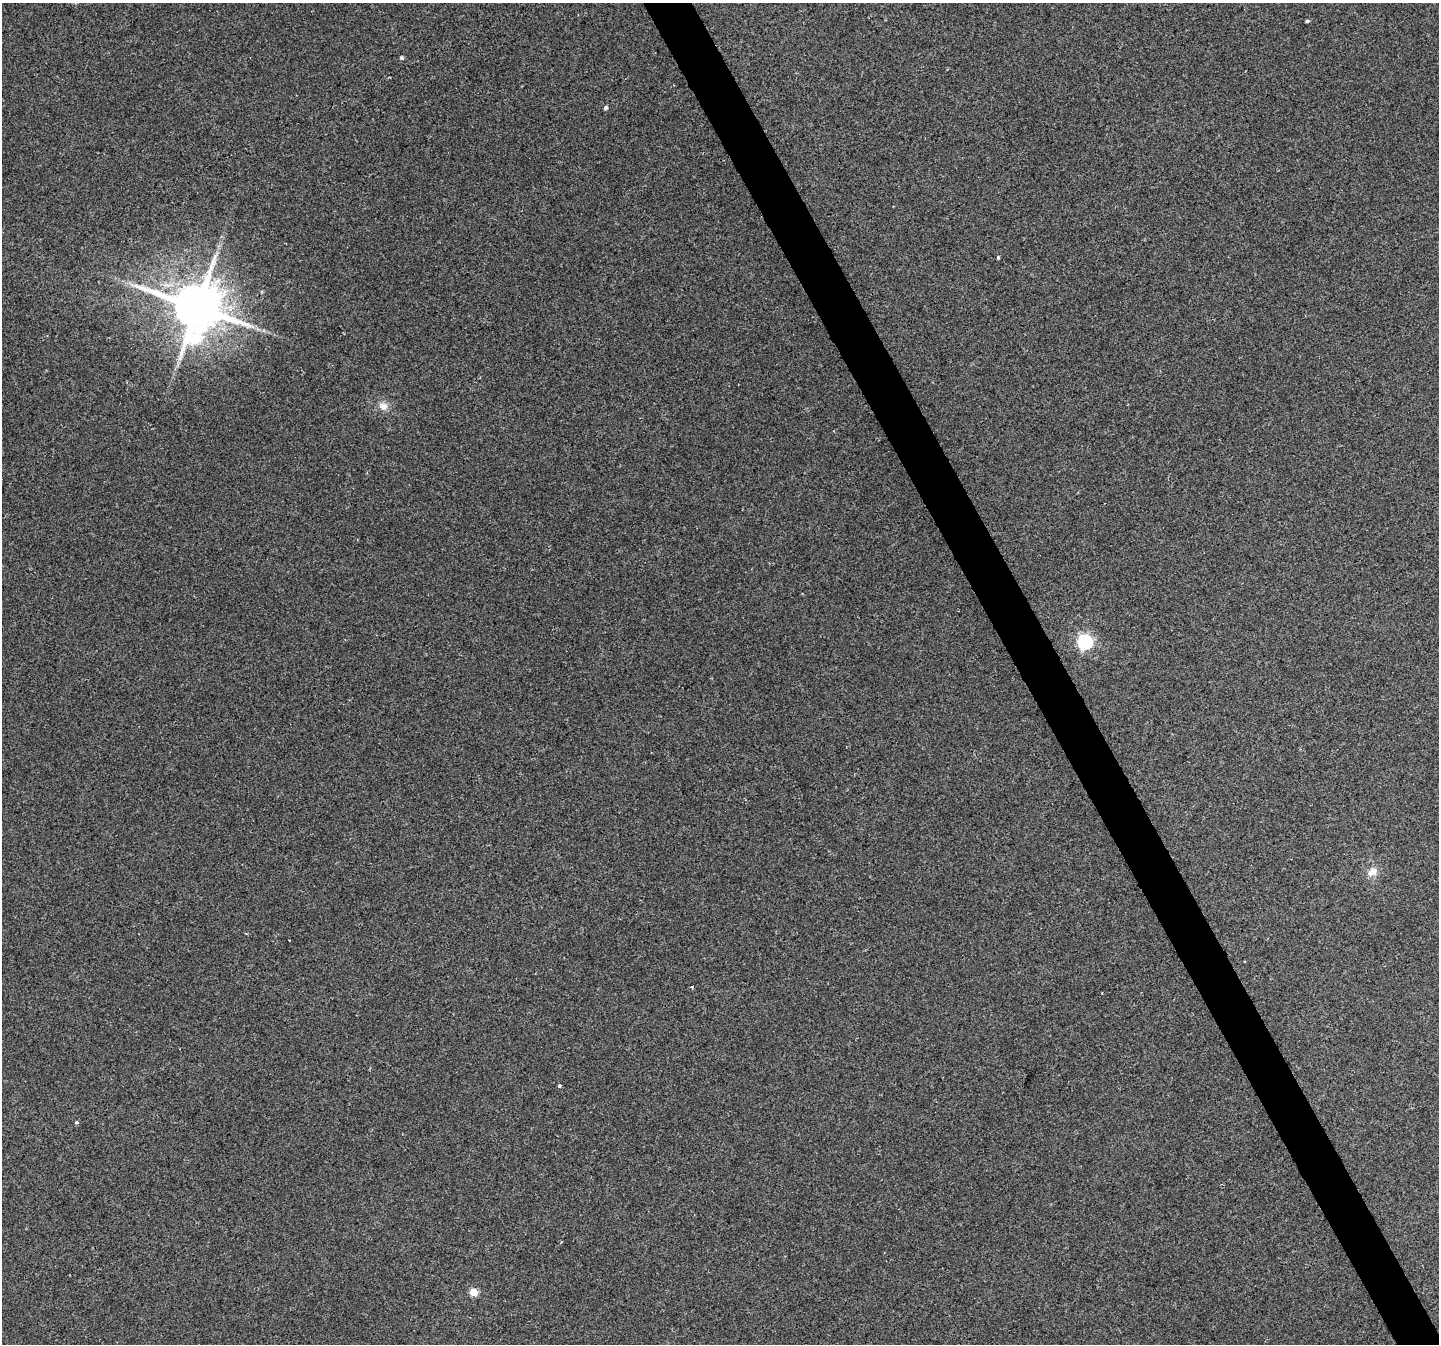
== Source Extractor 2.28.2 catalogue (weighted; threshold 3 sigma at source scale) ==
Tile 6 of 4 x 4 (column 2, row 2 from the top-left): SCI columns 1440-2876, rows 2845-4186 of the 5750 x 5629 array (HDU 1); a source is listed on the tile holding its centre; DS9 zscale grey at full resolution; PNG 1441 x 1346 px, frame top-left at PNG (2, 3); no overlay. Shown black and unused: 3% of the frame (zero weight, under 2 of 3 exposures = <1% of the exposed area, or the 3 px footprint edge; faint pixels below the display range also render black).
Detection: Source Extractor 2.28.2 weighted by HDU 2 'WHT'; one run over the whole footprint, this tile lists its part. Background 0.0804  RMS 0.0076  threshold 0.0341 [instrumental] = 3 sigma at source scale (4.5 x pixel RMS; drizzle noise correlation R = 1.50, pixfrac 1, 0.0396/0.0396 arcsec/px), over >= 5 px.
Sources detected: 15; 2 cosmic-ray / hot-pixel residue — not listed; the other 13 listed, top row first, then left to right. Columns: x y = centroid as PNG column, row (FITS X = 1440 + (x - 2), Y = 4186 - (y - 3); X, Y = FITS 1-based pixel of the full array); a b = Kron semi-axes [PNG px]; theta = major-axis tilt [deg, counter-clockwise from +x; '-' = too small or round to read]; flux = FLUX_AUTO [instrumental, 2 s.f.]
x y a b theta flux
1307 21 4 3 - 1.1
401 58 5 4 - 1.3
606 108 4 4 - 1.7
998 258 3 3 - 1.3
197 307 14 12 -9 4300
195 338 19 12 37 56
383 406 13 9 -30 5.7
1085 642 6 6 - 160
1372 872 13 10 37 6.3
691 987 3 3 - 1.2
559 1086 3 3 - 6
76 1123 4 4 - 1.4
474 1292 5 5 - 20